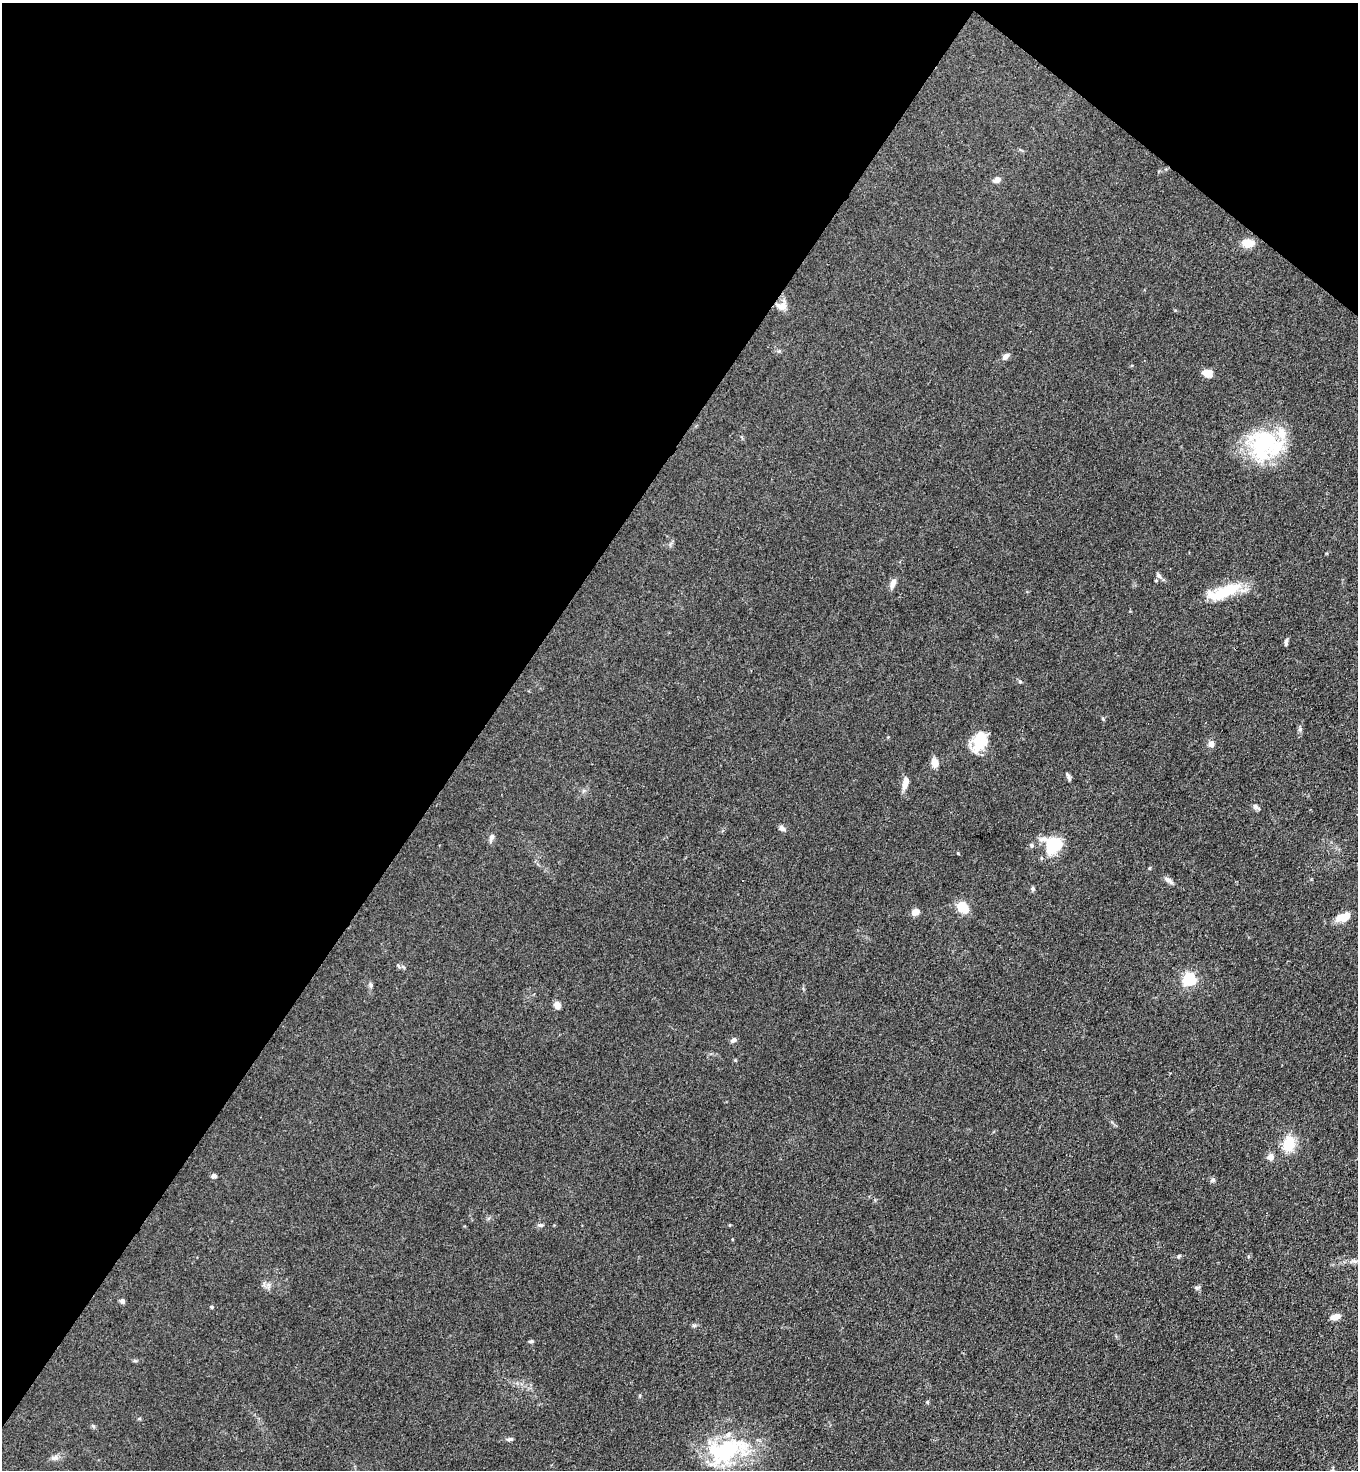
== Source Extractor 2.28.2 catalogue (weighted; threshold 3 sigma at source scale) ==
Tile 2 of 4 x 4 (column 2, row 1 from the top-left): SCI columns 1556-2911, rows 4440-5907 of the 5963 x 5945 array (HDU 1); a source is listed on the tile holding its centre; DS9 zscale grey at full resolution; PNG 1360 x 1472 px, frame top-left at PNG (2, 3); no overlay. Shown black and unused: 38% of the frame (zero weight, under 3 of 4 exposures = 5% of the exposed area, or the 3 px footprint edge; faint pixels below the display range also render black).
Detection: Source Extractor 2.28.2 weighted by HDU 2 'WHT'; one run over the whole footprint, this tile lists its part. Background 0.104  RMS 0.0074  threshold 0.0334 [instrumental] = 3 sigma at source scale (4.5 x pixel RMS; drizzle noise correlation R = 1.50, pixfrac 1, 0.05/0.05 arcsec/px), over >= 5 px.
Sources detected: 50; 2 inside a brighter listed object's ellipse — not listed separately; the other 48 listed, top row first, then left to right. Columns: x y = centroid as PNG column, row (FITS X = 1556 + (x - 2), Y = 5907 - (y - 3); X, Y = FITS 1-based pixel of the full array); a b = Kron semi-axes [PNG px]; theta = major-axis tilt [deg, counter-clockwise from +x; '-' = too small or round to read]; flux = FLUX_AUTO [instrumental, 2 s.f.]
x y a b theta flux
997 180 8 6 21 3.8
1248 243 14 10 -3 8.4
782 306 14 10 -6 5.3
1006 356 9 6 36 2.9
1207 373 12 8 -27 5.8
1264 443 41 36 76 62
1159 576 10 5 -57 2.1
893 583 13 6 72 3.8
1226 591 44 13 24 26
1286 642 11 3 78 1.5
1020 682 6 4 -1 0.92
978 743 25 17 49 17
1211 744 6 6 - 5.2
935 762 8 6 -78 7.8
1069 778 9 5 -75 1.7
905 783 15 6 76 6.1
1256 807 11 5 -36 2
782 828 9 6 -44 2.3
492 837 8 6 70 2.7
1053 844 11 11 - 51
958 853 4 3 - 0.63
1168 880 12 6 -36 3.2
1033 889 6 5 - 1.4
963 907 9 7 -56 20
915 912 8 6 31 5.7
1343 917 15 8 19 10
398 966 8 3 -46 0.98
1189 979 6 5 - 120
370 985 7 5 -59 1.5
557 1005 9 7 -58 3.8
733 1040 8 6 22 2.1
1289 1144 17 13 80 17
1271 1157 9 8 - 3.6
214 1176 6 5 - 2
1213 1180 6 5 - 1.4
541 1225 7 5 -2 1.4
732 1239 4 3 - 0.53
1179 1256 5 4 - 1
1355 1261 9 3 -5 1.8
1197 1287 9 4 0 1.2
122 1301 6 5 - 1.9
211 1307 5 4 - 0.82
1335 1317 10 6 18 5.6
531 1341 6 4 8 1
927 1402 4 4 - 0.97
510 1439 8 5 15 1.4
724 1451 48 32 20 66
54 1458 11 4 0 2.3
Unlisted compact peaks at least as high as the median listed source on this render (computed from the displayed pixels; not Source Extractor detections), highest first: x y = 1300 729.